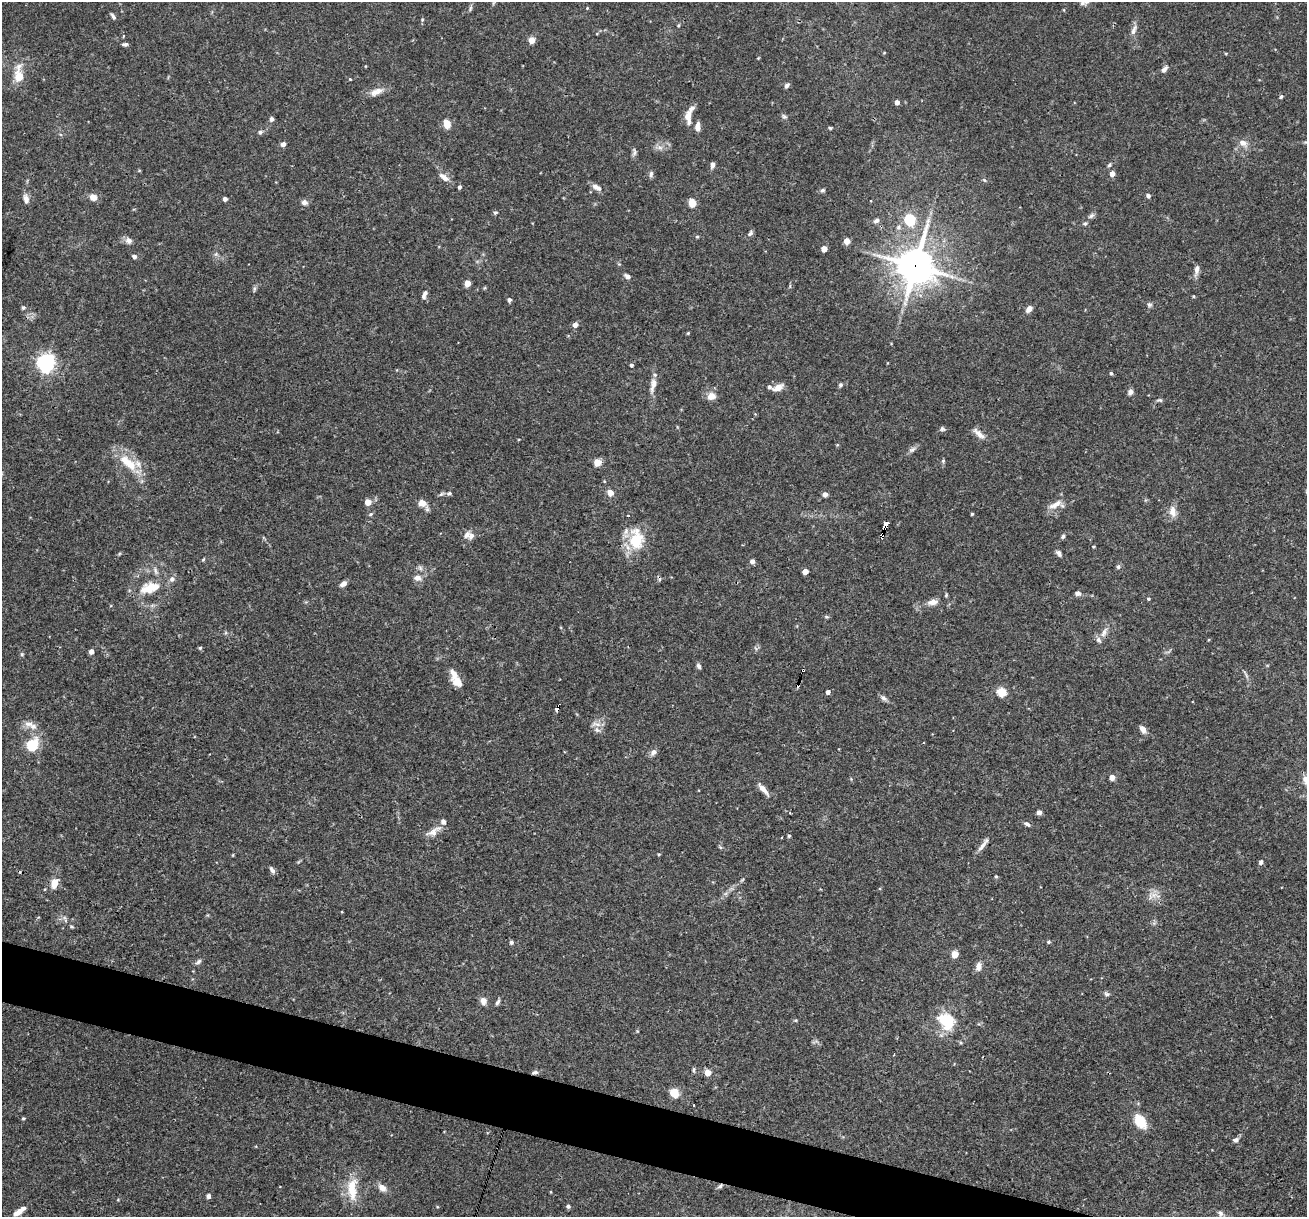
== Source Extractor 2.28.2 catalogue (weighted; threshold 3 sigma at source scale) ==
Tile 6 of 4 x 4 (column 2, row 2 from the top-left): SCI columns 1306-2610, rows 2682-3896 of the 5220 x 5237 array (HDU 1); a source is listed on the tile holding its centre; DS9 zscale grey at full resolution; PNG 1309 x 1219 px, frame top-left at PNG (2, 2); no overlay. Shown black and unused: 4% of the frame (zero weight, under 3 of 4 exposures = <1% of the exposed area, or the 3 px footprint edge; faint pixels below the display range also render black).
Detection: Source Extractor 2.28.2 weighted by HDU 2 'WHT'; one run over the whole footprint, this tile lists its part. Background 0.0756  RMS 0.0036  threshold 0.016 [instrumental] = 3 sigma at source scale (4.5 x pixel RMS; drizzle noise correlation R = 1.50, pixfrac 1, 0.05/0.05 arcsec/px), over >= 5 px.
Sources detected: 180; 1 inside a brighter object's white glare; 2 cosmic-ray / hot-pixel residue — not listed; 12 inside a brighter listed object's ellipse — not listed separately; the other 165 listed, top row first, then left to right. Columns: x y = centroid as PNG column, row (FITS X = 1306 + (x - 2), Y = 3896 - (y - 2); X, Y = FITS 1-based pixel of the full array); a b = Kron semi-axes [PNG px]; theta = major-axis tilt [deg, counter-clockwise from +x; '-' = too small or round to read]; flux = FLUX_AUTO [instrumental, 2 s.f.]
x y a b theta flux
1082 3 7 5 8 0.84
470 8 8 4 81 0.61
587 8 4 3 - 0.27
113 16 9 4 -53 0.79
422 19 5 4 - 0.46
678 25 5 4 - 0.38
1134 30 16 6 67 1.7
532 40 4 4 - 5.7
125 44 7 4 6 0.7
884 53 4 3 - 0.27
1164 69 10 6 49 1.2
19 76 19 13 -85 5.4
350 79 4 3 - 0.3
787 85 8 5 40 0.81
376 92 20 8 23 2.9
1281 97 6 4 67 0.48
897 102 4 4 - 2
688 116 17 7 -89 3.3
784 116 7 5 -29 0.68
271 119 6 5 - 0.92
447 124 8 6 -72 4.4
698 127 10 5 89 2.1
830 128 5 4 - 0.41
260 132 6 5 - 0.72
1243 143 10 8 -21 2.2
283 144 5 5 - 1.4
660 147 7 5 -1 1.1
634 152 11 5 87 0.98
712 165 7 4 80 1.2
1109 165 5 4 - 0.51
651 174 9 5 82 0.87
1112 174 4 4 - 2.8
444 177 16 7 -37 2.3
460 187 4 4 - 0.78
597 187 14 6 -29 1.8
822 190 7 5 2 0.64
1148 196 4 4 - 0.99
93 197 8 7 - 2.6
26 199 12 7 -77 1.7
225 199 4 4 - 1.2
304 202 8 7 - 1.3
692 203 5 4 - 11
495 212 6 5 - 0.57
1091 216 10 5 37 0.93
910 220 5 5 - 27
876 221 8 5 26 0.95
1085 224 6 5 - 0.69
898 227 6 6 - 0.92
750 233 9 5 52 0.86
697 237 5 3 - 0.38
128 240 9 8 - 1.6
847 241 4 4 - 5.4
824 249 4 4 - 3.7
134 256 5 4 - 1.2
915 266 13 11 82 720
1197 270 13 6 80 1.7
627 276 7 5 -26 1.2
467 283 5 4 - 5.3
254 289 7 4 73 0.62
424 295 11 5 71 1.3
1194 296 4 3 - 0.33
509 300 6 5 - 0.75
1149 305 7 5 -1 0.76
23 308 5 5 - 0.61
1029 309 9 6 50 1.7
575 325 5 5 - 2.2
46 361 7 5 -2 81
632 365 4 3 - 0.64
1111 373 4 4 - 0.54
653 385 22 7 78 2.8
840 385 6 5 - 0.63
778 388 13 7 25 2.7
1130 392 7 6 - 1.2
711 396 12 10 11 2.6
1160 400 8 4 -4 0.66
942 429 7 6 - 0.74
979 433 19 7 -44 2.3
912 449 11 5 34 1.1
943 461 5 5 - 0.47
128 462 32 12 -40 9.3
597 462 5 5 - 8.7
604 481 5 3 - 0.27
449 493 7 5 10 0.76
610 493 6 5 - 2.9
441 494 7 4 44 0.59
825 494 7 6 - 0.99
368 502 4 4 - 5.5
422 503 9 7 -18 3.1
1055 504 21 7 29 3
1173 511 16 8 -83 2.7
371 514 5 5 - 0.46
972 514 3 3 - 0.38
885 527 6 4 -81 8.4
471 536 10 8 67 1.6
1063 536 6 4 62 0.66
882 537 4 3 - 18
636 539 32 19 -88 12
1093 547 4 3 - 0.35
1059 553 8 5 -55 1
752 561 5 4 - 1.5
1118 567 6 6 - 0.74
805 571 4 4 - 3.5
417 578 9 7 -3 1.8
172 579 8 7 - 1.3
343 584 7 5 32 1.6
149 588 19 12 18 6.8
1078 593 7 6 - 1
1148 599 4 4 - 0.49
932 602 12 7 9 2.3
1104 632 15 6 65 2
200 648 5 4 - 0.44
91 652 4 4 - 2.1
22 654 5 3 - 0.41
699 666 7 5 -62 0.9
803 670 4 3 - 0.85
457 682 17 11 -34 3.6
828 692 4 4 - 1.5
1001 692 5 5 - 16
884 698 11 6 -46 1.1
557 708 7 4 67 6.1
28 724 13 7 -7 2
597 724 14 5 -15 1.7
1143 729 10 6 -59 1.9
597 730 6 5 - 0.86
32 745 6 5 - 31
653 752 9 7 43 1.4
1112 777 4 4 - 2.7
763 789 19 6 -49 2.6
1039 812 4 4 - 1.9
790 813 4 3 - 0.36
1027 824 8 5 -33 0.87
433 832 21 9 30 3.1
789 836 4 4 - 0.48
982 846 18 6 54 2
659 854 4 4 - 0.35
1261 862 5 4 - 0.96
272 870 10 5 -56 1
996 876 4 4 - 0.39
54 884 10 7 77 4.4
1154 895 8 7 - 1.9
71 926 7 3 -19 0.42
511 942 5 4 - 0.78
1049 942 4 4 - 0.48
955 954 5 5 - 7.2
198 962 9 5 39 0.89
979 967 11 7 75 2
1106 994 7 5 -24 0.7
483 1001 8 7 - 2.1
498 1002 9 5 58 0.8
946 1020 19 15 -52 13
694 1070 8 4 90 0.56
535 1072 9 5 7 0.88
708 1073 4 4 - 6.6
674 1093 9 7 -54 5.6
694 1105 3 2 - 0.34
23 1118 5 4 - 0.39
1140 1121 12 8 -56 11
1236 1140 7 6 - 1.1
720 1186 8 4 40 0.78
382 1187 11 7 -36 2.2
352 1189 33 12 -89 8.2
208 1196 5 5 - 1
568 1206 4 4 - 0.82
19 1212 9 7 50 1.8
1220 1213 9 6 -61 1.4
Overlapping masked pixels (flux is a lower limit): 8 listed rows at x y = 915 266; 885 527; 882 537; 636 539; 803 670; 557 708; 535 1072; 720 1186